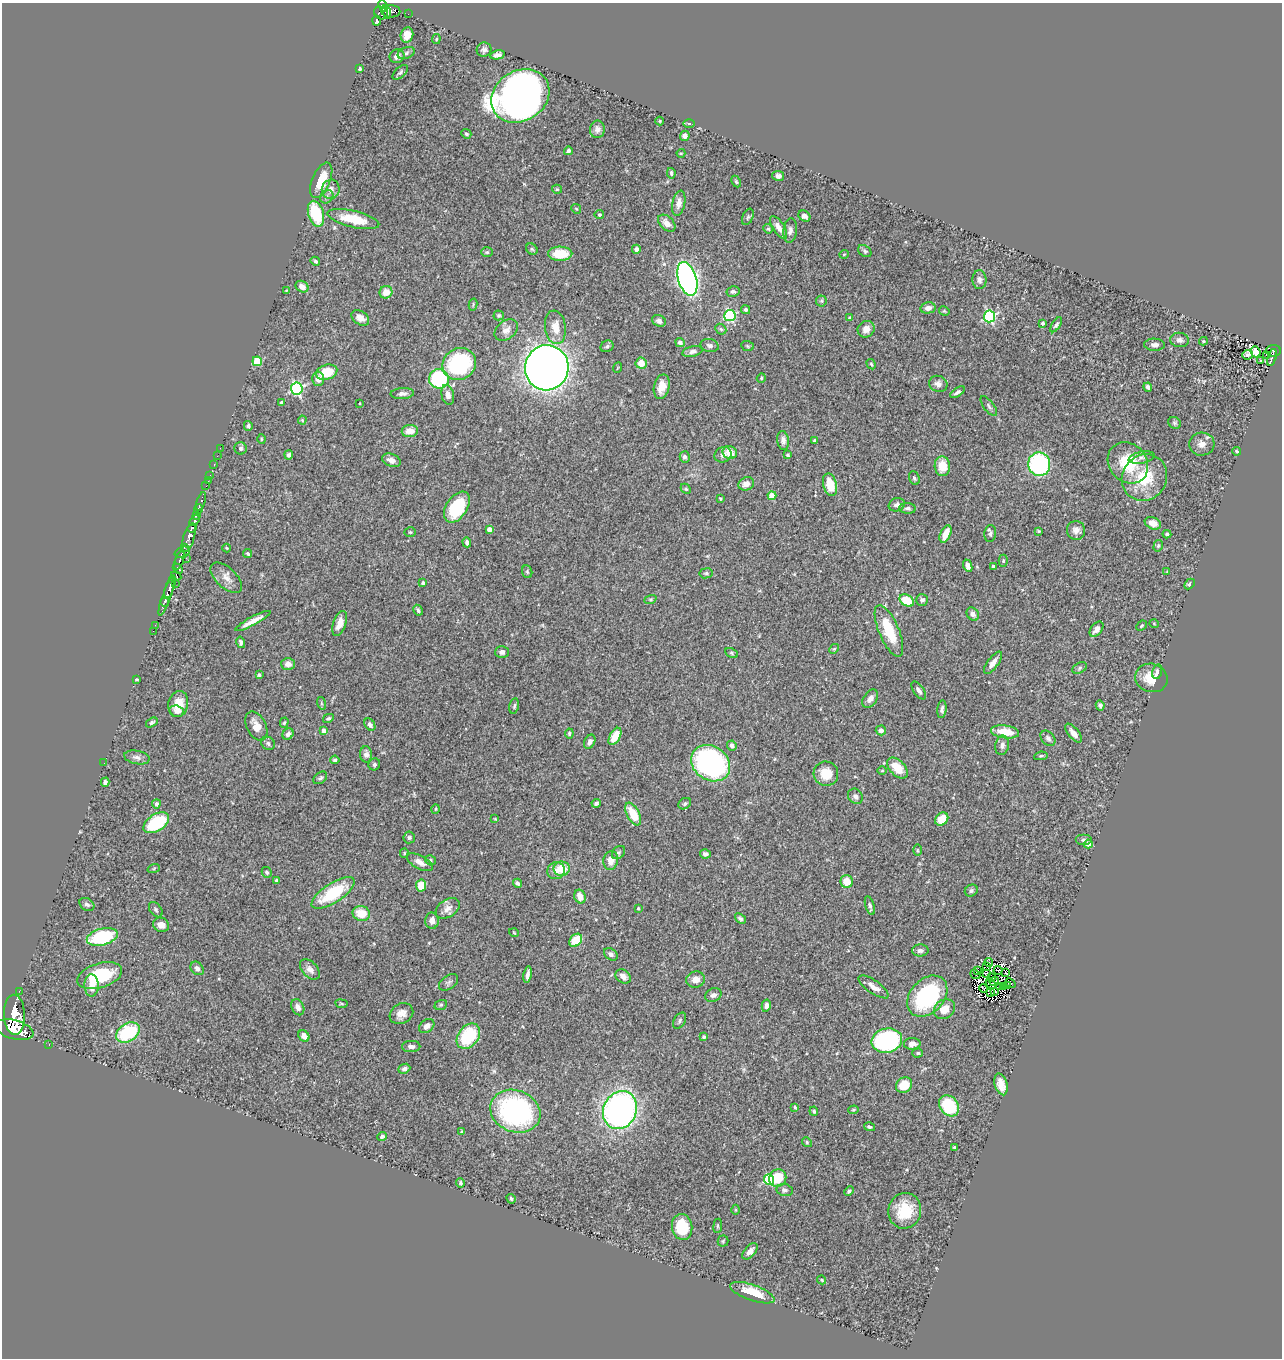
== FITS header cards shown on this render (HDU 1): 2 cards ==
NAXIS1  =                 1280
NAXIS2  =                 1356

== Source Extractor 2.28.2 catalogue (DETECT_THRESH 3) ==
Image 1280 x 1356 px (HDU 1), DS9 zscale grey, 1 PNG px = 1 image px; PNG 1284 x 1360 px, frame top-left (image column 1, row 1356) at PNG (2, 3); each listed source drawn as its Kron ellipse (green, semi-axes under 4 px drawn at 4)
Background 0.878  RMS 0.027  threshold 0.0816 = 3 sigma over >= 5 px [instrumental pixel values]
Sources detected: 362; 4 with non-positive FLUX_AUTO (blend fragments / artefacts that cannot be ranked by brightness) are neither listed nor drawn; the other 358 listed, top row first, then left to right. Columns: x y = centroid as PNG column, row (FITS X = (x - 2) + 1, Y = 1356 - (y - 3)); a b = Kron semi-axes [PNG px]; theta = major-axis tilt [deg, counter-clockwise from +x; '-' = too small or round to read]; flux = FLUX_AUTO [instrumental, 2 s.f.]
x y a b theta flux
383 6 6 4 -65 670
391 11 9 6 0 490
387 12 7 4 -76 420
381 13 7 6 - 440
408 14 2 2 - 7.4
376 21 5 4 - 270
407 35 8 6 74 17
436 39 5 4 - 2.2
484 50 7 7 - 6
406 53 9 5 22 4.6
497 55 7 4 13 7
397 56 7 6 - 8.7
360 69 3 3 - 2.8
400 72 9 5 44 3.7
520 96 31 25 32 1300
660 121 4 4 - 1.8
689 124 6 4 -1 2.2
597 129 9 7 81 8.1
466 134 5 4 - 3.1
685 136 5 4 - 8.1
568 151 4 3 - 4
681 153 4 4 - 1.8
671 173 5 3 - 2.7
778 176 6 5 - 6.4
321 180 19 9 67 40
736 182 6 4 -63 2.5
331 189 10 9 - 11
557 189 5 4 - 2.2
327 197 7 6 - 4.9
679 203 13 6 79 10
576 209 5 4 - 2.2
316 214 13 7 -74 83
599 215 5 4 - 2.6
804 216 6 5 - 6.7
748 217 8 5 68 3.1
353 219 26 8 -13 48
667 223 10 6 -44 15
779 227 13 5 -57 13
768 229 5 4 - 2.2
790 230 12 6 83 6.9
532 249 6 5 - 3
636 249 4 4 - 6.9
865 251 7 5 -38 3.6
487 252 6 5 - 2.7
560 254 12 7 0 47
844 254 5 3 - 1.4
315 261 5 4 - 3.1
687 279 17 9 -73 780
979 280 9 7 -87 7.1
302 287 7 5 -33 13
286 291 4 2 - 1.2
733 291 6 5 - 4.5
386 292 6 6 - 20
821 301 5 5 - 2.9
473 304 6 3 77 2.2
928 308 7 5 13 10
746 309 5 4 - 4.2
944 311 5 3 - 1.9
499 315 5 5 - 2.5
730 316 6 5 - 210
990 316 6 5 - 240
360 318 10 6 -34 11
850 318 4 3 - 5.2
659 321 7 5 -26 5.5
1043 323 4 3 - 3
1056 325 8 4 56 4.5
555 327 17 10 -82 27
721 329 6 4 -44 2.9
866 329 9 8 - 14
506 330 13 9 38 13
1180 340 9 7 -7 7.4
1203 341 4 4 - 1.9
680 342 5 4 - 4.9
710 345 9 6 -12 5.5
1155 345 10 6 -1 6.8
607 346 7 5 27 4.5
747 346 6 5 - 2.6
692 351 10 5 13 7.2
1273 351 7 5 0 140
1255 352 6 4 -66 23
1248 355 5 5 - 6.3
1267 355 3 2 - 9.4
1272 357 9 3 73 170
257 361 5 4 - 74
1261 361 2 2 - 1.9
641 363 5 5 - 23
459 364 17 15 33 200
871 364 5 3 - 2.4
547 368 22 22 - 2100
617 368 5 3 - 1.4
327 372 11 7 18 43
761 378 5 4 - 2.4
318 379 7 6 - 11
439 379 10 9 - 160
938 384 9 8 - 8.6
662 387 12 7 77 21
1148 387 4 3 - 4.8
297 388 6 6 - 280
957 392 8 4 33 4.5
402 393 12 5 4 7.5
448 395 10 6 -78 11
281 403 4 3 - 6.7
360 403 3 2 - 1.6
989 406 12 5 -53 4.4
302 420 4 4 - 2
1175 423 7 5 -32 3.4
248 426 5 4 - 4.2
410 431 8 6 6 16
261 439 5 3 - 1.7
783 440 9 5 -82 7.4
815 440 3 3 - 5.7
1202 444 12 11 - 13
220 448 2 2 - 11
241 448 6 6 - 4.4
1237 451 4 3 - 2.2
730 452 7 6 - 22
289 455 4 4 - 5.8
723 455 9 7 25 8.7
788 455 4 3 - 2.6
217 456 2 2 - 7.3
685 457 5 5 - 5.2
1142 458 13 6 12 6.3
391 460 9 6 -21 12
1128 463 22 18 -49 77
1039 464 12 11 - 240
214 465 3 2 - 18
942 466 10 7 -85 33
210 475 3 2 - 24
914 478 7 5 -69 3.3
1144 478 24 22 53 77
208 481 2 2 - 13
746 484 8 6 27 13
830 485 11 6 -75 40
206 486 2 2 - 6.2
686 489 6 4 -43 2.4
772 496 4 4 - 35
720 498 3 3 - 2
201 502 10 3 72 240
897 505 8 6 18 7.1
457 507 17 10 56 97
908 508 8 5 -2 4
198 509 5 3 - 280
196 515 4 3 - 360
195 520 6 3 55 560
1153 523 8 6 -23 16
192 528 5 3 - 720
489 529 4 4 - 12
1076 530 9 9 - 11
1039 531 3 3 - 1.9
410 532 5 4 - 2.4
946 534 9 5 65 23
990 534 8 6 84 4.6
1167 534 4 3 - 2.7
189 537 15 5 73 2200
467 542 5 4 - 5.2
1158 546 6 4 75 3.3
184 547 3 3 - 190
227 548 4 4 - 1.8
182 552 8 5 22 490
248 554 5 4 - 2.8
186 558 2 2 - 11
179 560 10 3 70 500
1003 561 6 4 -89 3.1
968 566 6 4 -69 10
993 566 3 3 - 3
178 569 5 3 - 320
527 572 6 5 - 3.2
1167 572 4 3 - 1.4
706 573 6 5 - 2.9
176 576 5 3 - 240
226 578 19 10 -44 16
423 583 4 3 - 4.9
175 584 3 2 - 170
1189 584 6 4 45 3.7
170 587 13 4 72 820
167 595 21 4 70 1100
650 599 6 4 19 2.5
907 600 8 5 -32 48
922 600 6 6 - 4.5
165 602 5 3 - 430
418 610 6 4 -60 3.7
973 614 7 5 -54 7.2
253 621 20 4 28 15
340 623 13 6 71 17
1154 624 4 3 - 1.4
155 625 2 2 - 16
1142 626 6 4 43 2.7
1096 629 8 5 50 11
153 631 2 2 - 14
889 631 28 10 -67 65
241 642 6 3 -75 4
834 649 5 4 - 2.2
502 652 7 6 - 6.1
732 653 6 4 -29 2.7
993 663 13 5 54 14
288 664 7 6 - 12
1080 668 8 5 29 3.4
1157 672 7 5 76 5.4
259 675 4 4 - 2.6
1151 678 16 14 -14 35
137 679 4 2 - 1.9
919 690 10 5 -55 6.8
870 699 10 6 55 11
321 703 6 4 -72 2.5
178 704 13 10 78 27
514 706 8 5 79 3.8
1100 706 5 4 - 4
942 709 9 4 83 4.7
177 711 7 5 -18 6.7
328 718 5 4 - 3.6
152 722 6 4 33 3.6
284 723 5 4 - 2.3
370 724 7 4 -55 6.1
256 726 15 9 -62 20
881 730 5 5 - 8.8
324 731 4 4 - 13
1005 732 14 6 -7 41
569 733 5 4 - 3
1073 733 11 5 -50 13
288 734 6 5 - 7.3
615 736 9 5 61 32
1048 738 9 6 -46 5.2
590 742 7 5 63 8.6
268 743 7 6 - 5.3
1002 745 10 6 79 8.3
732 746 5 4 - 7.1
366 754 8 6 -87 6.4
1041 756 7 4 9 2.6
137 757 13 6 -11 8.3
335 760 5 4 - 3.1
104 763 2 2 - 6.2
711 763 20 17 -34 430
374 764 6 5 - 4.6
897 768 12 7 -47 36
882 771 5 3 - 1.9
826 774 12 12 - 37
320 778 8 5 39 4.1
105 782 4 4 - 5.2
855 796 8 6 -50 7.1
596 803 4 3 - 3.9
156 804 4 4 - 7.2
685 804 7 5 34 3.8
436 809 5 3 - 1.7
633 814 12 6 -62 45
495 819 4 3 - 1.3
942 819 7 5 43 36
156 823 14 8 33 97
409 837 6 5 - 3.6
1084 840 8 5 0 5
1088 844 4 4 - 15
917 850 6 4 -90 2.2
619 852 7 5 45 3.8
404 853 5 4 - 2.1
705 854 5 4 - 7.2
430 860 6 4 -35 2.7
611 860 9 7 78 18
420 862 14 6 -28 12
154 868 6 4 20 2.3
562 869 8 7 - 34
556 871 9 8 - 12
267 872 5 5 - 3.9
276 880 3 3 - 2.1
847 881 6 6 - 25
517 883 4 3 - 4.9
421 886 6 5 - 29
971 891 7 5 32 4.6
333 893 25 9 33 99
580 897 7 5 -69 16
87 904 8 6 -33 5.7
870 906 9 4 -73 4.5
448 908 13 9 33 12
638 908 3 3 - 1.9
156 910 8 5 -53 3.9
361 913 9 7 -20 32
740 919 6 4 -40 3.8
432 921 8 6 -88 11
161 925 8 7 - 12
514 933 5 3 - 1.4
102 937 16 8 14 130
576 940 7 5 47 39
920 950 8 6 1 6.1
611 954 7 5 -39 6
989 962 4 2 - 4.1
987 967 4 2 - 2.1
197 968 7 5 -47 6.2
310 969 12 7 -47 10
998 970 4 2 - 2
978 971 4 2 - 1.7
1005 972 3 2 - 1
527 974 8 3 80 6.6
975 974 5 2 - 0.86
986 974 3 2 - 2.7
100 976 23 12 17 87
623 976 8 6 -37 9.3
991 978 3 2 - 2.2
696 979 9 8 - 14
994 981 5 2 - 2.6
448 982 10 6 35 5.2
991 983 6 3 -47 0.44
1011 983 5 2 - 0.83
91 985 11 7 -88 17
1007 986 3 2 - 3.3
874 987 17 6 -35 13
999 987 3 2 - 0.61
1003 987 3 2 - 1.3
984 988 4 2 - 2.1
19 991 2 2 - 10
995 991 3 2 - 2.8
990 993 3 2 - 1.6
713 995 8 6 25 7.2
927 996 23 16 47 190
341 1004 6 3 -9 2
441 1005 6 5 - 2.7
766 1006 6 4 79 6.4
298 1007 8 6 -65 8.3
944 1009 11 9 35 21
401 1014 12 10 31 14
14 1015 20 10 -88 7000
680 1021 9 5 61 4.3
427 1026 8 6 39 8.5
14 1030 20 9 -15 6800
128 1032 13 9 33 120
304 1036 6 5 - 9.9
468 1036 14 10 53 110
704 1037 4 4 - 2.8
887 1041 15 12 12 280
49 1044 2 2 - 14
912 1044 8 6 1 12
411 1046 9 5 2 7.3
918 1053 5 4 - 2.9
404 1069 6 4 23 5.1
1001 1084 11 6 -73 19
904 1085 9 7 39 39
949 1106 11 9 -50 92
795 1107 4 3 - 2
620 1110 19 16 64 680
853 1110 5 4 - 2.2
515 1111 25 21 -21 330
814 1111 4 4 - 2.7
869 1127 5 4 - 4
462 1132 4 3 - 3
382 1137 5 4 - 3
807 1142 5 4 - 2.3
954 1148 3 3 - 2.3
778 1178 9 8 - 49
769 1179 5 5 - 120
460 1183 4 4 - 2.8
785 1190 8 6 -10 5.5
849 1191 5 4 - 3.9
511 1199 5 4 - 2.7
736 1210 5 3 - 1.8
905 1211 18 16 76 61
718 1226 7 3 82 2.5
682 1227 13 10 -81 66
723 1241 5 5 - 2.9
750 1251 10 5 48 9.1
822 1280 5 3 - 2.2
752 1293 23 8 -19 51
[4 non-positive-flux detections neither listed nor drawn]